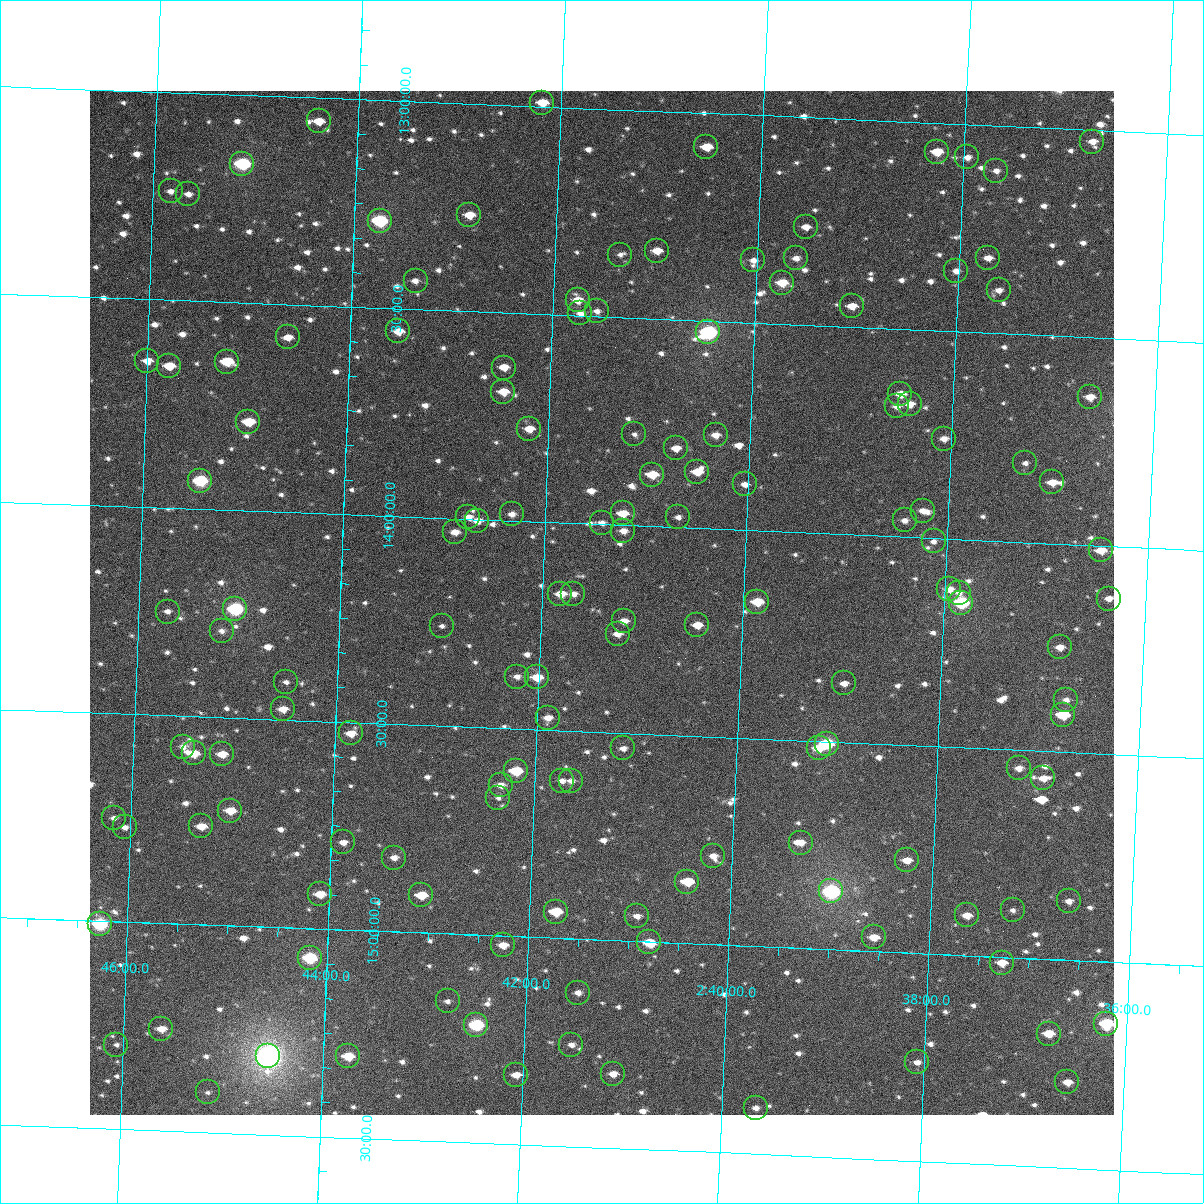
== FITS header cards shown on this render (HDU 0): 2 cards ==
NAXIS1  =                 1024
NAXIS2  =                 1024

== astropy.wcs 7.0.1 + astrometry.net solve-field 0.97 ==
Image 1024 x 1024 px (HDU 0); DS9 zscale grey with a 90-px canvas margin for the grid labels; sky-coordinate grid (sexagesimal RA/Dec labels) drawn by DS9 from the SOLVED WCS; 139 Tycho-2 reference stars matched to detected sources circled (green)
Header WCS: RA---TAN-SIP/DEC--TAN-SIP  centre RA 02:41:24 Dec +14:11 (40.35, +14.19 deg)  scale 8.67 arcsec/px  FOV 148.0' x 148.0'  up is +178 deg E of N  parity flipped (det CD > 0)
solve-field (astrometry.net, Tycho-2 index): VERIFIED the header's WCS against the Tycho-2 star catalogue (verified at 6 index scales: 15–139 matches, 0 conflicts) and refined it, rather than solving blind
Solved WCS: RA---TAN-SIP/DEC--TAN-SIP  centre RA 02:41:24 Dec +14:11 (40.35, +14.19 deg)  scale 8.67 arcsec/px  FOV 148.0' x 148.0'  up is +178 deg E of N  parity flipped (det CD > 0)
The solver's refit moves the header's centre by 0.38 arcsec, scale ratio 0.9999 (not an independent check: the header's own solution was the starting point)
Tycho-2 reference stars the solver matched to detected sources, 139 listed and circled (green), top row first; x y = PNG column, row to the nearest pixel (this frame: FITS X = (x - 90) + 1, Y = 1024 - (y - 91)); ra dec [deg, ICRS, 3 dp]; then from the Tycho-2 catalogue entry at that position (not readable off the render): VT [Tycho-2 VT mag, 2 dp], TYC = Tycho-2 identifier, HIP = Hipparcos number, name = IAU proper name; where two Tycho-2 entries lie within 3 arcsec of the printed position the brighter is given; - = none
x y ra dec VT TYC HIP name
542 103 40.546 +12.991 9.94 645-777-1 - -
319 121 41.097 +13.056 10.16 646-66-1 - -
1092 142 39.184 +13.028 10.98 645-736-1 - -
706 147 40.137 +13.081 10.20 645-669-1 - -
937 152 39.567 +13.069 10.21 645-578-1 - -
967 157 39.491 +13.080 11.44 645-1265-1 - -
242 164 41.282 +13.165 8.19 646-371-1 12844 -
996 171 39.418 +13.109 11.56 645-1129-1 - -
171 191 41.456 +13.238 11.47 646-234-1 - -
188 194 41.413 +13.244 11.83 646-521-1 - -
469 215 40.716 +13.268 10.17 645-1245-1 - -
380 221 40.937 +13.290 8.25 646-92-1 12738 -
806 227 39.883 +13.264 11.41 645-1191-1 - -
657 251 40.249 +13.336 10.56 645-1184-1 - -
620 255 40.339 +13.349 12.31 645-686-1 - -
796 258 39.904 +13.340 11.33 645-684-1 - -
988 258 39.429 +13.319 11.11 645-158-1 - -
753 260 40.009 +13.349 11.35 645-694-1 - -
956 271 39.506 +13.354 11.61 645-940-1 - -
416 281 40.842 +13.433 11.68 645-1016-1 12710 -
782 283 39.937 +13.401 9.95 645-986-1 - -
999 290 39.399 +13.396 11.68 645-1005-1 - -
578 300 40.440 +13.463 10.35 645-1043-1 - -
852 306 39.761 +13.450 10.78 645-223-1 - -
597 311 40.390 +13.488 12.07 645-1157-1 - -
580 313 40.432 +13.495 11.67 645-914-1 - -
398 331 40.881 +13.555 10.34 646-228-1 - -
708 332 40.113 +13.527 7.65 645-231-1 12461 -
288 337 41.154 +13.579 10.92 646-26-1 - -
147 361 41.499 +13.648 10.65 646-330-1 - -
227 362 41.303 +13.643 9.34 646-778-1 - -
169 366 41.445 +13.659 10.22 646-1016-1 - -
504 368 40.617 +13.632 10.56 645-730-1 - -
503 392 40.615 +13.690 10.20 645-591-1 - -
900 394 39.631 +13.656 10.34 645-742-1 - -
1090 397 39.162 +13.643 10.42 645-441-1 - -
910 404 39.607 +13.680 10.69 645-713-1 - -
897 406 39.638 +13.686 11.23 645-419-1 - -
248 422 41.244 +13.786 9.48 646-4-1 - -
529 429 40.547 +13.777 10.36 645-288-1 - -
634 434 40.286 +13.779 11.78 645-1026-1 - -
716 435 40.085 +13.774 11.03 645-771-1 - -
944 439 39.518 +13.759 11.04 645-1046-1 - -
676 448 40.182 +13.810 11.09 645-179-1 - -
1025 463 39.314 +13.809 11.81 645-580-1 - -
697 472 40.127 +13.864 10.47 645-82-1 - -
652 475 40.238 +13.875 9.89 645-2-1 - -
200 481 41.358 +13.932 8.44 646-692-1 12869 -
1052 482 39.246 +13.853 10.72 645-6-1 - -
745 484 40.007 +13.890 12.03 645-60-1 - -
923 511 39.563 +13.935 11.11 645-1058-1 - -
623 513 40.307 +13.972 10.50 645-1001-1 - -
512 514 40.582 +13.984 11.30 645-618-1 - -
468 517 40.689 +13.995 11.34 645-346-1 - -
678 517 40.168 +13.975 12.54 645-567-1 - -
905 520 39.607 +13.960 11.56 645-362-1 - -
477 521 40.667 +14.004 11.61 645-447-1 - -
602 523 40.358 +13.996 11.51 645-392-1 - -
623 531 40.303 +14.014 10.93 645-315-1 - -
455 532 40.721 +14.033 10.71 645-531-1 - -
934 541 39.532 +14.007 11.61 645-75-1 - -
1101 550 39.117 +14.011 10.52 645-563-1 - -
949 589 39.489 +14.121 11.07 645-1030-1 - -
959 593 39.464 +14.128 11.77 645-80-1 - -
560 594 40.453 +14.171 10.30 645-656-1 - -
573 594 40.421 +14.171 11.02 645-185-1 - -
1109 599 39.092 +14.126 10.78 645-134-1 - -
757 602 39.964 +14.171 9.36 645-476-1 - -
961 603 39.457 +14.151 8.12 645-565-1 12258 -
235 609 41.260 +14.238 7.95 646-51-1 12838 -
168 612 41.427 +14.250 11.51 646-704-1 - -
624 621 40.293 +14.231 11.30 645-497-1 - -
697 625 40.111 +14.233 10.49 645-1102-1 - -
442 626 40.745 +14.260 12.20 645-126-1 - -
222 631 41.291 +14.292 11.39 646-324-1 - -
618 634 40.308 +14.262 10.93 645-128-1 - -
1060 647 39.208 +14.249 10.98 645-832-1 - -
517 677 40.553 +14.375 11.32 645-209-1 - -
537 677 40.503 +14.375 9.65 645-107-1 - -
286 682 41.127 +14.409 12.02 646-18-1 - -
844 683 39.740 +14.359 11.15 645-45-1 - -
1066 700 39.186 +14.374 11.99 645-649-1 - -
283 709 41.132 +14.475 10.46 646-12-1 - -
1063 715 39.193 +14.411 9.23 645-22-1 - -
548 718 40.472 +14.471 10.76 645-313-1 - -
351 733 40.961 +14.527 10.42 646-108-1 - -
827 744 39.776 +14.505 8.66 645-1010-1 12359 -
183 747 41.377 +14.574 11.71 646-1008-1 - -
623 748 40.282 +14.537 11.52 645-119-1 - -
819 748 39.796 +14.517 9.73 645-703-1 - -
194 753 41.350 +14.589 9.85 646-530-1 - -
222 754 41.279 +14.588 10.02 646-191-1 - -
1019 768 39.296 +14.544 11.31 645-438-1 - -
516 771 40.547 +14.602 9.08 645-867-1 12616 -
1043 778 39.234 +14.566 10.39 645-217-1 - -
562 781 40.432 +14.621 11.36 645-696-1 - -
571 781 40.408 +14.621 11.51 645-159-1 - -
501 785 40.583 +14.638 11.02 645-1116-1 - -
498 798 40.587 +14.669 12.10 645-178-1 - -
230 811 41.254 +14.724 9.83 646-21-1 - -
114 818 41.543 +14.751 11.82 646-413-1 - -
201 826 41.324 +14.764 10.02 646-471-1 - -
125 827 41.515 +14.773 11.30 646-593-1 - -
343 842 40.970 +14.790 10.91 646-54-1 - -
801 843 39.831 +14.747 10.99 645-170-1 - -
713 856 40.048 +14.787 11.06 645-469-1 - -
394 858 40.841 +14.822 11.24 645-623-1 - -
907 860 39.565 +14.778 10.20 645-95-1 - -
687 882 40.109 +14.851 10.26 645-24-1 - -
831 891 39.749 +14.860 7.36 645-253-1 12349 -
320 894 41.022 +14.917 9.81 646-202-1 - -
421 895 40.770 +14.910 9.63 645-13-1 - -
1069 901 39.157 +14.859 11.31 645-549-1 - -
1013 910 39.295 +14.887 12.15 645-277-1 - -
556 912 40.434 +14.937 9.89 645-504-1 - -
967 915 39.409 +14.904 10.59 645-269-1 - -
637 916 40.231 +14.940 11.30 645-211-1 - -
100 924 41.569 +15.008 7.89 1223-1746-1 12928 -
874 937 39.638 +14.967 10.35 645-765-1 - -
649 942 40.199 +15.001 9.69 1223-1661-1 - -
503 945 40.562 +15.023 10.66 1223-1555-1 - -
310 958 41.042 +15.071 8.19 1223-1618-1 12773 -
1002 963 39.317 +15.014 10.17 1216-1721-1 - -
578 993 40.370 +15.130 11.40 1223-1624-1 - -
448 1001 40.694 +15.163 12.08 1223-1626-1 - -
1106 1024 39.050 +15.149 8.52 1216-1631-1 12125 -
476 1025 40.620 +15.217 8.01 1223-1617-1 12646 -
161 1029 41.406 +15.255 10.10 1223-1732-1 - -
1049 1034 39.192 +15.179 9.66 1216-1662-1 - -
116 1045 41.516 +15.296 12.19 1223-1731-1 - -
571 1045 40.381 +15.256 11.50 1223-1574-1 - -
268 1056 41.137 +15.312 5.77 1223-1646-1 12803 -
348 1056 40.937 +15.304 9.25 1223-1566-1 - -
917 1062 39.517 +15.263 11.10 1216-1408-1 - -
613 1074 40.274 +15.322 10.51 1223-1599-1 - -
516 1075 40.517 +15.333 10.85 1223-1558-1 - -
1067 1082 39.140 +15.294 10.48 1216-1418-1 - -
208 1092 41.284 +15.404 12.48 1223-688-1 - -
756 1108 39.915 +15.389 11.42 1216-1493-1 - -